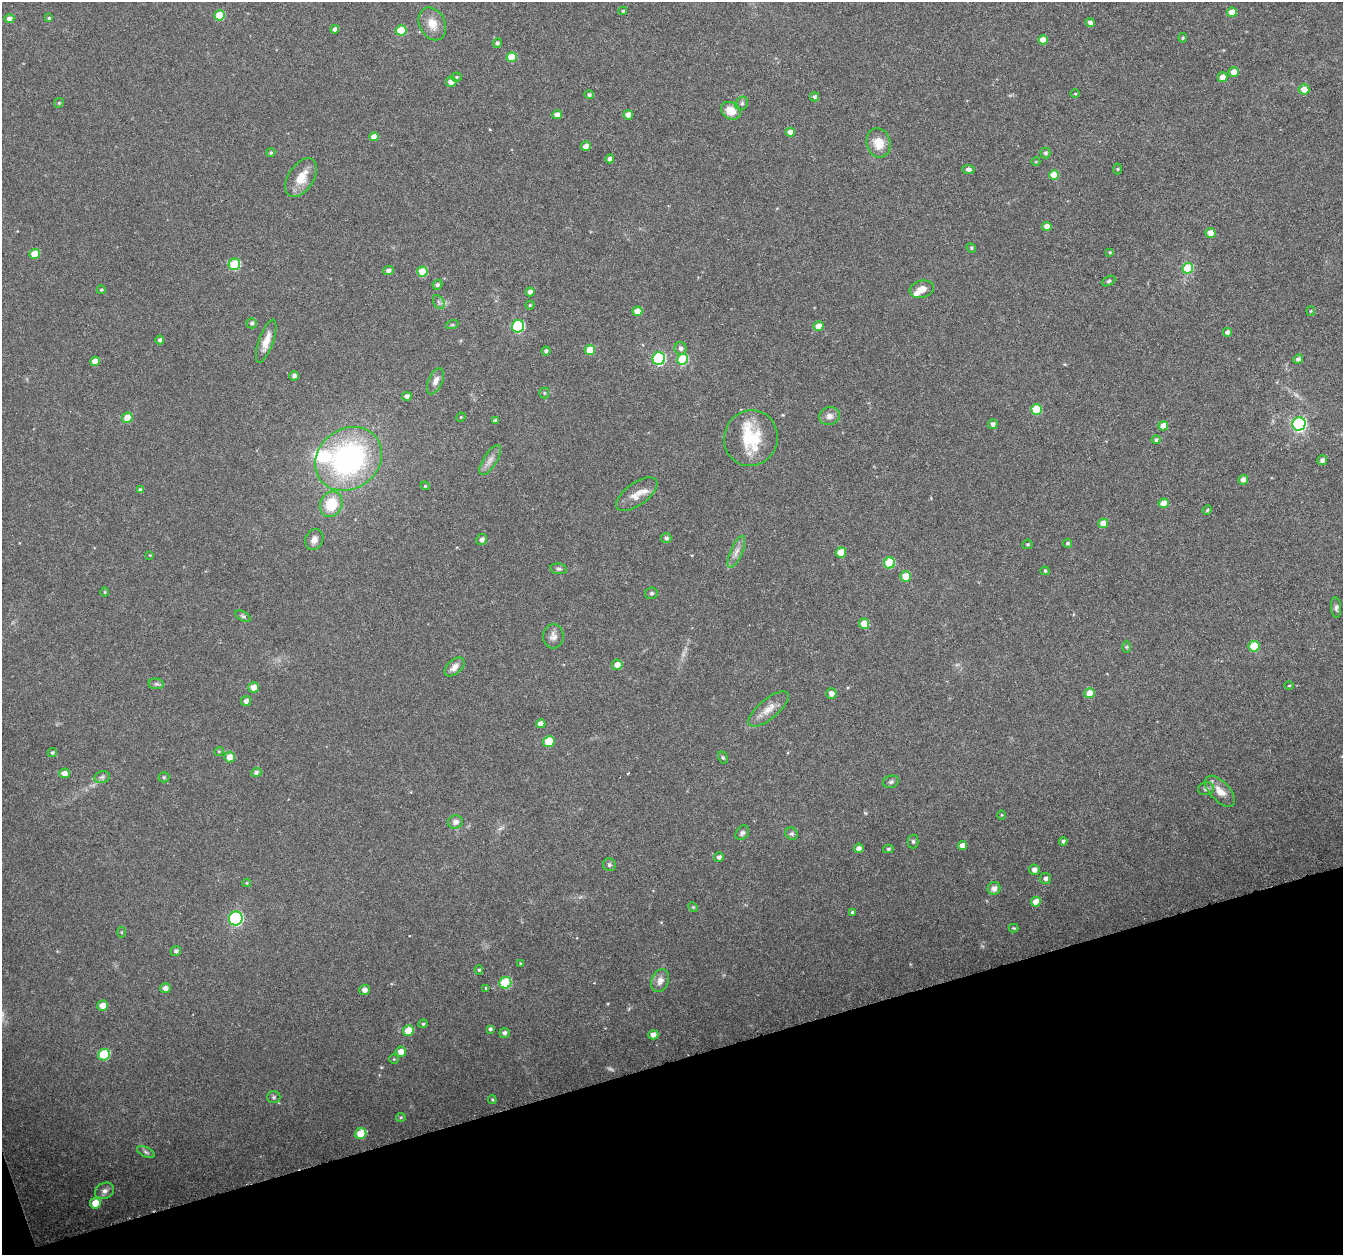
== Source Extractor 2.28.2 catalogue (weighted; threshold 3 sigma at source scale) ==
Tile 14 of 4 x 4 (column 2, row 4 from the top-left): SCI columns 1342-2682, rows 64-1316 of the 5368 x 5192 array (HDU 1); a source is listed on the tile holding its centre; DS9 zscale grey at full resolution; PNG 1345 x 1257 px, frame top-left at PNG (2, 2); each listed source drawn as its Kron ellipse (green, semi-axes under 4 px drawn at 4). Shown black and unused: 16% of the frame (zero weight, under 3 of 6 exposures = <1% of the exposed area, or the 3 px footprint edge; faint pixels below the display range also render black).
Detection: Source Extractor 2.28.2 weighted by HDU 2 'WHT'; one run over the whole footprint, this tile lists its part. Background 0.0242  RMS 0.0028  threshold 0.0114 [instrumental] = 3 sigma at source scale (4.09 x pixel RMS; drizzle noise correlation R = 1.36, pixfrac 0.8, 0.0396/0.0396 arcsec/px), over >= 5 px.
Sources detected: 191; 4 too faint to see at this stretch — neither listed nor drawn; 5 inside a brighter listed object's ellipse — not listed separately; the other 182 listed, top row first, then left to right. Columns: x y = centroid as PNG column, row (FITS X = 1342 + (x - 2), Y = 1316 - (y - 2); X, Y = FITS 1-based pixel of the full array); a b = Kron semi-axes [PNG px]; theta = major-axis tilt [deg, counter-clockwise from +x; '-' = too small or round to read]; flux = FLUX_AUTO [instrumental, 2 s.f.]
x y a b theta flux
623 11 4 3 - 0.38
1232 12 5 4 - 3.1
219 15 5 5 - 6.5
49 18 4 4 - 0.4
9 19 5 4 - 1.4
1090 23 4 4 - 1.2
432 24 17 13 -64 3.6
335 29 4 4 - 1.1
401 30 5 5 - 6.7
1183 38 5 3 - 0.3
1043 40 5 4 - 2.7
497 43 5 4 - 0.57
512 57 5 5 - 5.1
1234 72 5 5 - 2.3
456 77 5 4 - 0.35
1222 77 5 5 - 2.2
451 82 5 5 - 2.2
1304 89 5 5 - 2.6
1075 94 4 3 - 0.21
589 95 5 4 - 0.57
815 97 4 4 - 0.71
59 103 5 4 - 0.32
742 103 7 6 - 0.65
731 111 10 8 -31 3.6
557 115 5 4 - 1.4
628 115 4 4 - 2.2
790 132 4 4 - 2
374 137 4 4 - 2.3
878 143 15 12 -74 4.3
586 146 5 4 - 1.4
271 153 5 4 - 0.38
1045 153 5 5 - 0.62
610 159 4 4 - 1.2
1036 162 4 3 - 0.2
968 169 6 4 -7 0.79
1118 169 5 3 - 0.25
1054 175 5 5 - 5.1
301 178 21 12 57 4.7
1047 226 4 4 - 1.8
1210 233 5 5 - 2.6
971 248 5 4 - 0.32
1110 252 4 3 - 0.29
35 254 5 4 - 3.9
234 264 6 5 - 13
1188 268 5 5 - 11
388 271 5 4 - 0.92
422 272 5 5 - 7.1
1109 281 7 4 27 0.44
437 285 5 4 - 0.6
922 289 12 8 15 2.1
101 290 4 3 - 0.32
530 292 4 4 - 1.2
439 302 7 5 -59 0.71
530 305 4 4 - 0.33
637 311 5 4 - 3.6
1311 311 5 4 - 0.27
252 323 5 5 - 0.63
452 325 6 4 18 0.36
518 326 6 6 - 24
819 326 5 5 - 3
1227 332 4 4 - 0.99
160 340 4 4 - 0.64
266 341 22 7 70 3.3
680 348 6 6 - 0.93
590 350 5 5 - 5.6
546 351 4 4 - 0.67
659 359 6 6 - 31
682 359 5 5 - 11
1298 359 5 4 - 0.87
95 361 5 4 - 2.2
294 376 4 4 - 0.88
435 381 14 7 66 1.6
544 393 5 5 - 0.38
407 396 4 4 - 1
1036 409 5 5 - 9.9
829 416 10 9 - 1.5
461 417 5 4 - 0.24
127 418 5 5 - 4
495 420 4 3 - 0.53
993 424 5 4 - 0.94
1299 424 7 6 - 58
1163 426 5 4 - 2.2
751 438 28 27 - 11
1156 440 4 4 - 0.5
348 459 35 30 38 52
490 460 17 6 58 1.7
1322 460 5 5 - 1.1
1243 480 5 4 - 1.3
425 486 4 4 - 0.25
141 490 4 4 - 1
637 494 24 11 36 3.1
1164 503 5 5 - 3.2
331 504 13 11 66 7.4
1207 510 5 4 - 0.36
1103 523 5 5 - 3.4
666 538 5 5 - 0.75
314 540 11 8 65 1.6
482 540 6 5 - 1
1067 543 4 4 - 0.47
1027 544 5 4 - 0.33
736 552 17 6 66 1.7
841 552 5 5 - 5.1
150 555 3 3 - 0.19
889 563 5 5 - 12
559 569 8 5 -9 0.58
1045 571 4 4 - 0.39
906 576 5 5 - 3.9
105 592 5 3 - 0.22
651 593 6 5 - 0.54
1336 608 10 5 -86 0.69
243 616 8 4 -30 0.51
864 624 5 5 - 3.7
553 636 12 10 -90 1.5
1254 646 5 5 - 8.6
1126 647 6 4 -90 0.3
617 665 5 5 - 2.2
454 667 12 7 41 1.7
156 684 7 5 -6 0.58
1289 685 4 3 - 0.23
254 687 5 5 - 2.9
831 693 5 5 - 1.6
1090 693 5 5 - 3.3
246 701 5 5 - 1.1
769 709 25 9 40 3.2
541 724 4 4 - 1.9
549 742 6 5 - 6.9
219 751 5 3 - 0.22
52 753 5 4 - 0.41
230 757 5 5 - 3
723 758 6 4 -62 0.41
256 772 5 4 - 0.7
64 773 5 5 - 1.8
102 777 8 6 13 0.66
164 777 5 5 - 0.33
891 782 8 6 20 0.65
1206 789 8 6 13 0.77
1220 791 19 9 -46 3
1002 815 4 3 - 0.22
455 822 7 6 - 1.3
742 833 8 6 51 0.68
792 834 6 6 - 0.54
913 841 7 5 -90 0.54
1063 841 4 4 - 0.67
962 845 5 4 - 1.8
859 848 5 4 - 1.2
888 849 5 4 - 0.37
719 857 5 4 - 0.72
609 865 6 6 - 0.56
1034 870 5 5 - 1.4
1046 878 5 5 - 0.69
247 883 4 4 - 0.27
994 889 6 6 - 1.4
1036 902 5 4 - 2.7
693 907 5 4 - 0.3
853 912 4 4 - 0.53
236 919 7 6 - 42
1014 928 5 4 - 0.27
121 932 5 3 - 0.25
176 951 5 5 - 0.63
520 963 4 2 - 0.19
479 970 5 4 - 0.34
660 981 12 8 68 1.9
505 983 6 5 - 12
165 988 5 5 - 1.5
486 988 3 3 - 0.66
364 990 5 5 - 1.5
103 1006 5 5 - 2.4
423 1024 4 4 - 0.31
490 1029 4 4 - 0.56
408 1031 5 5 - 4.6
504 1033 5 5 - 0.8
653 1035 5 4 - 1.7
401 1052 5 5 - 2.3
104 1055 6 5 - 12
394 1059 4 4 - 0.26
274 1097 7 5 0 0.51
492 1100 4 3 - 0.29
401 1117 5 4 - 0.3
361 1134 6 5 - 6.8
146 1152 9 5 -25 0.68
105 1191 10 7 26 1.2
95 1203 5 5 - 4.5